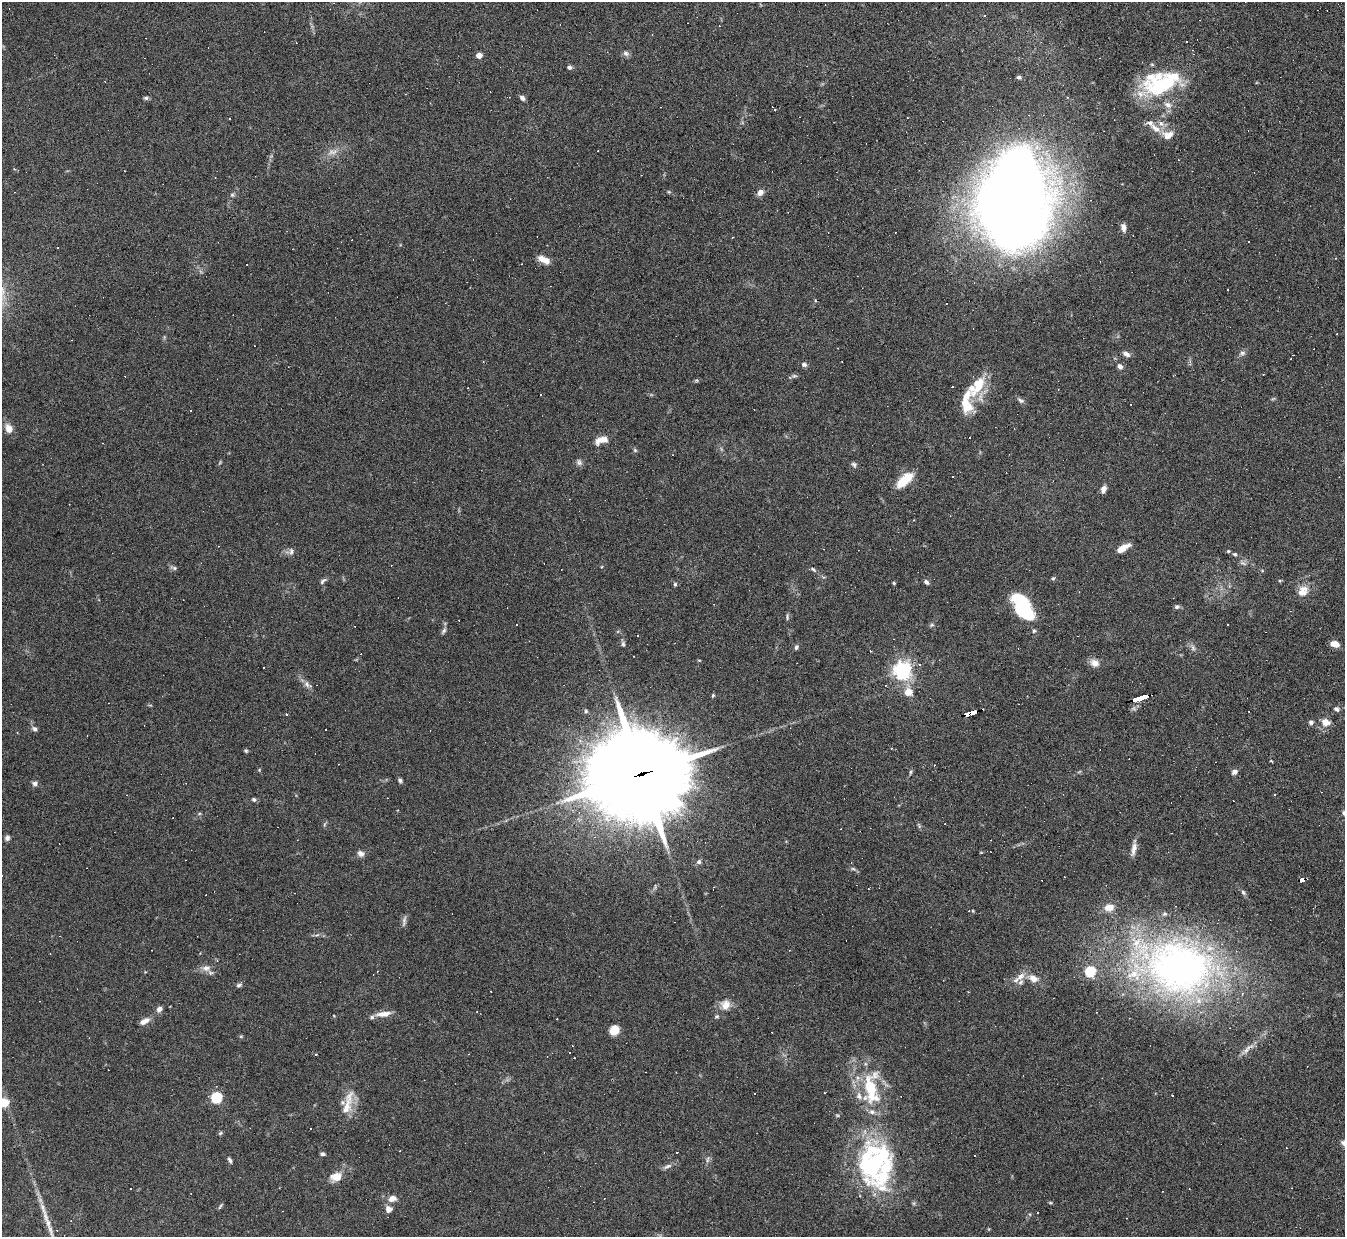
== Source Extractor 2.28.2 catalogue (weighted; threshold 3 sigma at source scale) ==
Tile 10 of 4 x 4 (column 2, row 3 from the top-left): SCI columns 1344-2686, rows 1382-2616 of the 5371 x 5357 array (HDU 1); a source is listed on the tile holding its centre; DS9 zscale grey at full resolution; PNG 1347 x 1239 px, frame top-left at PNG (2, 2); no overlay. Shown black and unused: <1% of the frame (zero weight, under 4 of 8 exposures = <1% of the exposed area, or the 3 px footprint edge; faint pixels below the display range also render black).
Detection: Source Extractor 2.28.2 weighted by HDU 2 'WHT'; one run over the whole footprint, this tile lists its part. Background 0.0744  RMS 0.0043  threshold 0.0175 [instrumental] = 3 sigma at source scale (4.09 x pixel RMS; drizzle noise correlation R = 1.36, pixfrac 0.8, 0.05/0.05 arcsec/px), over >= 5 px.
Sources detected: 233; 1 too faint to see at this stretch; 4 inside a brighter object's white glare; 87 cosmic-ray / hot-pixel residue — not listed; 16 inside a brighter listed object's ellipse — not listed separately; the other 125 listed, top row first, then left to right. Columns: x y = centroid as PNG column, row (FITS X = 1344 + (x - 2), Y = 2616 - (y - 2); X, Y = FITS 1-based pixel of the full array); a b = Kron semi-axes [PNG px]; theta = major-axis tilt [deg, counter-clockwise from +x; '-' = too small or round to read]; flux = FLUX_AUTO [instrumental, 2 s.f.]
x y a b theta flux
984 15 4 3 - 0.3
1186 42 3 3 - 0.59
626 53 9 7 -27 1.2
479 55 4 4 - 4.5
569 67 5 4 - 1.1
1019 77 6 5 - 0.8
1161 83 47 26 14 32
1067 97 4 3 - 0.3
146 98 7 5 -13 0.73
522 98 6 5 - 1.2
774 110 4 3 - 0.57
229 119 2 2 - 0.32
1155 128 16 8 -37 3.8
1168 135 13 9 19 4.2
760 192 7 6 - 2.4
232 195 6 5 - 0.66
1017 206 66 50 -85 680
1123 228 10 6 -78 1.8
1336 258 3 2 - 0.27
544 260 14 6 -26 4
1242 353 8 5 18 1.1
1126 354 8 5 -24 1.8
804 364 7 5 -29 1.1
1120 366 7 5 -45 1.7
1263 374 2 2 - 0.31
978 385 42 12 70 13
952 387 3 3 - 1.2
1021 400 11 5 -32 0.97
9 429 10 8 -67 3.5
601 440 16 8 18 3.9
635 450 6 5 - 0.58
579 462 9 7 -64 1.2
854 464 7 5 -46 0.84
904 480 20 9 41 10
1103 489 7 5 71 2.5
1123 548 15 6 31 4.2
1228 551 5 4 - 0.51
291 552 10 6 89 1.2
1235 554 5 5 - 0.64
174 568 10 5 -18 0.86
813 569 9 4 -44 0.74
1053 578 6 4 40 0.55
323 581 10 5 45 0.96
926 582 7 5 -46 1
894 583 4 3 - 0.47
675 584 6 5 - 0.6
1302 593 14 12 11 3.7
1177 607 6 5 - 0.93
1020 609 31 11 -64 15
787 617 8 4 84 0.66
516 625 3 2 - 0.56
932 625 6 5 - 0.6
1228 625 3 3 - 1.1
444 631 9 5 54 0.89
637 635 3 2 - 0.28
623 644 7 5 -87 0.8
1335 644 8 5 -14 3.6
796 647 7 5 69 0.83
1193 649 6 4 19 0.72
870 651 3 2 - 0.59
1095 663 11 9 -25 2.8
919 665 4 4 - 0.52
902 670 6 6 - 180
310 686 8 6 -15 1.2
908 692 9 8 - 4.5
713 695 6 4 88 0.55
1141 698 15 3 17 160
1336 709 7 5 -34 1.1
586 711 5 4 - 0.59
971 713 13 4 14 130
1311 722 5 4 - 1.2
1325 722 8 7 - 4
35 729 7 6 - 1.1
246 751 5 4 - 0.56
934 765 3 2 - 0.45
910 772 7 3 81 0.54
1234 772 6 5 - 1.8
641 774 34 25 12 7400
400 780 6 5 - 0.81
35 783 7 6 - 1.3
1275 795 3 3 - 0.56
254 799 5 5 - 0.78
1344 813 6 5 - 1.1
7 838 7 6 - 1.1
1134 849 19 7 78 2.6
361 854 9 7 -21 1.7
699 862 7 6 - 1.1
853 869 7 4 -3 0.63
1302 880 5 3 - 37
1243 892 7 5 -62 0.83
1109 908 11 8 9 3.9
973 911 5 3 - 0.33
404 921 16 5 79 1.3
1178 967 96 67 -4 180
206 968 11 8 6 2.3
1019 978 24 6 33 3.7
1033 978 12 8 -28 3.4
239 985 8 5 23 0.86
725 1005 14 12 74 4.1
159 1009 8 6 39 1.6
384 1014 19 7 6 3.5
717 1017 6 5 - 0.62
144 1021 12 6 27 2.6
614 1030 8 7 - 6.8
316 1054 3 3 - 1.3
871 1088 48 21 -88 27
216 1097 5 5 - 36
4 1103 7 7 - 9
348 1103 39 10 75 7.3
310 1128 2 2 - 0.33
220 1133 6 5 - 0.58
1344 1143 9 7 -55 1.7
677 1152 3 2 - 0.98
322 1154 5 4 - 0.83
230 1160 7 4 -64 0.93
707 1160 8 3 71 0.81
873 1164 63 37 86 60
668 1166 13 5 24 1.4
336 1177 13 9 5 4.7
130 1189 3 3 - 1.8
392 1198 9 6 9 3
220 1206 8 3 71 0.57
43 1209 24 5 -70 4.2
388 1209 8 8 - 2.1
1037 1213 3 2 - 0.35
Overlapping masked pixels (flux is a lower limit): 4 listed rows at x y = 1141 698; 971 713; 641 774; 1302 880
Isophote crosses this tile's border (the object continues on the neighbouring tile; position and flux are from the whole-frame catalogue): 3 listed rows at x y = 1344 813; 4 1103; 1344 1143